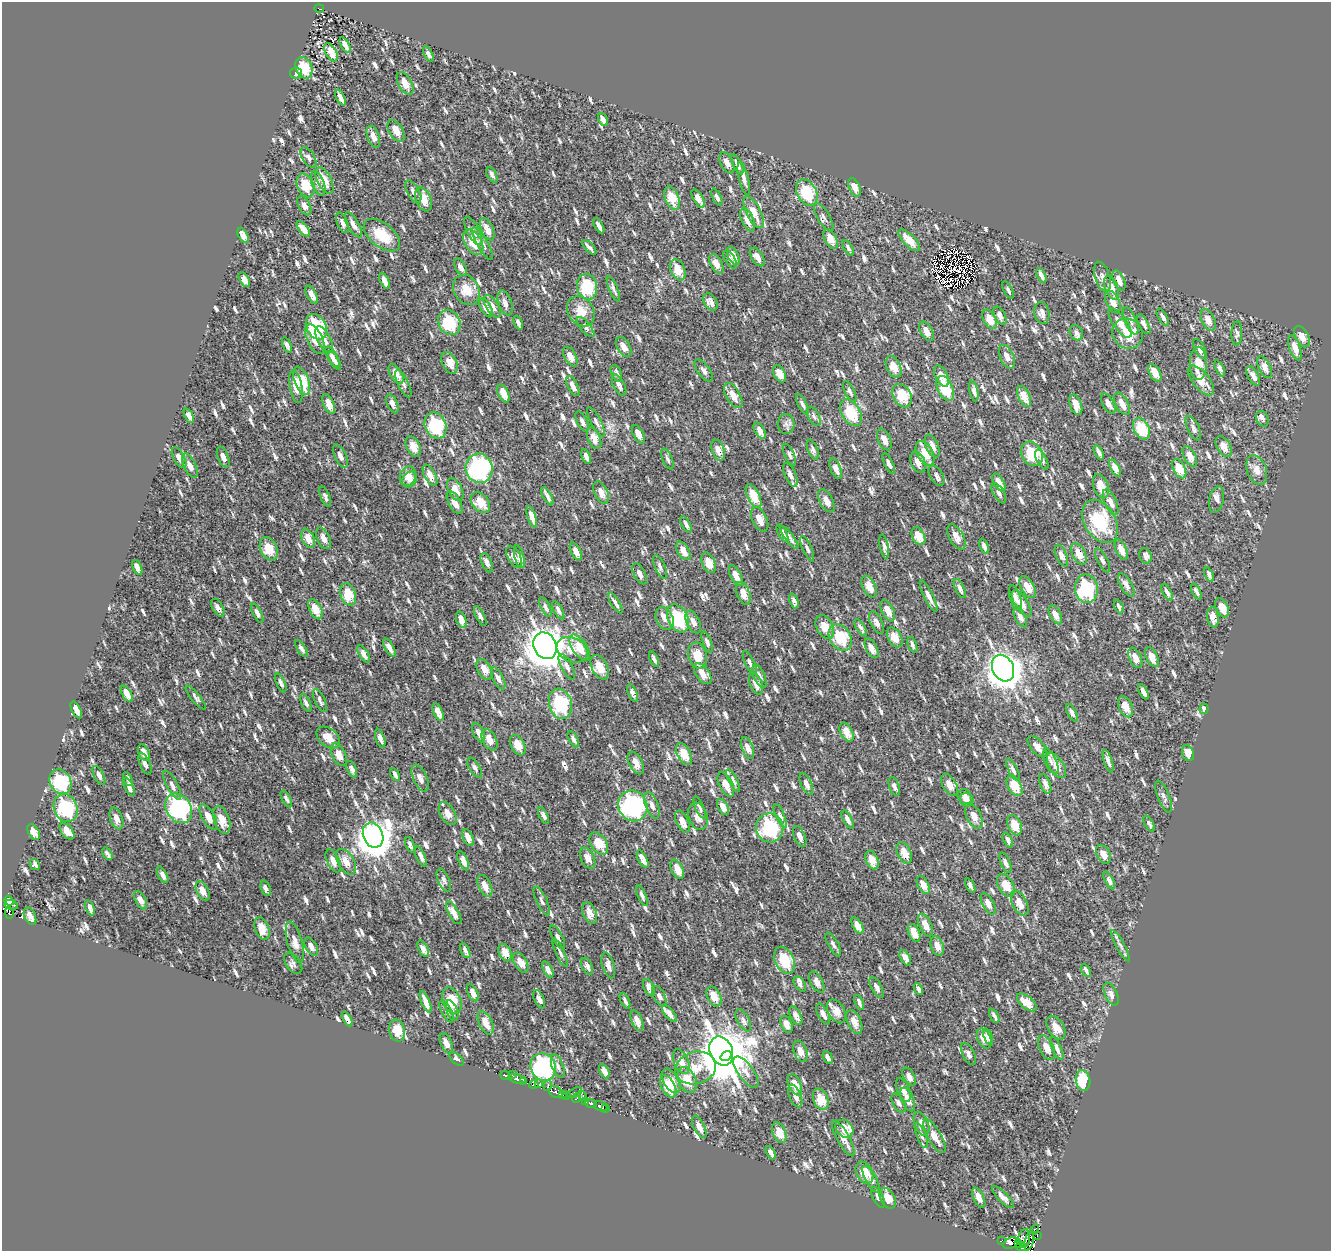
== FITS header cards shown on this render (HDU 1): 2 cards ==
NAXIS1  =                 1329
NAXIS2  =                 1249

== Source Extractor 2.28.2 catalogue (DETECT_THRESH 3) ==
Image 1329 x 1249 px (HDU 1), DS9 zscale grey, 1 PNG px = 1 image px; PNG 1333 x 1253 px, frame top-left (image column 1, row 1249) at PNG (2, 2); each listed source drawn as its Kron ellipse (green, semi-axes under 4 px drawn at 4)
Background 0.862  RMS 0.71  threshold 2.12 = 3 sigma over >= 5 px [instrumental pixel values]
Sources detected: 1013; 15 with non-positive FLUX_AUTO (blend fragments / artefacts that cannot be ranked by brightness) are neither listed nor drawn; of the other 998, the 500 brightest by FLUX_AUTO listed and drawn (498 fainter detections omitted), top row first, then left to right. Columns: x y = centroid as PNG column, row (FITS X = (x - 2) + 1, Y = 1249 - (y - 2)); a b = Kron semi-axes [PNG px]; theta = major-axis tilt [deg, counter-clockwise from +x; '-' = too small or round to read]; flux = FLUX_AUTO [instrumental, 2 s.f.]
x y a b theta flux
319 9 5 2 - 280
345 45 9 3 -59 210
331 52 10 5 -62 640
428 54 8 4 -61 180
304 68 11 8 -67 1300
296 73 6 6 - 160
405 83 12 6 -61 560
340 98 8 3 -65 310
603 120 7 4 -66 240
396 131 12 7 -58 590
373 137 11 6 -69 360
308 157 11 6 -58 210
727 163 11 6 -63 370
737 164 11 4 -64 270
492 175 8 4 -64 150
744 179 17 5 -76 240
324 181 14 7 -64 700
318 183 13 6 -70 230
306 185 12 8 -65 1100
855 187 10 5 -65 440
413 192 12 6 -60 220
807 193 14 10 -62 2000
717 197 9 4 -65 160
672 198 12 6 -68 940
423 199 12 7 -68 610
698 199 10 5 -60 390
304 206 10 6 -62 270
754 212 17 7 -63 660
824 217 16 6 -59 160
748 220 12 6 -66 530
343 223 11 5 -66 220
353 225 14 5 -60 310
599 226 8 3 -61 180
303 229 9 4 -51 360
487 229 12 6 -65 480
473 231 15 6 -63 220
243 235 8 4 -60 400
382 235 21 11 -39 1400
831 239 11 5 -63 510
909 240 14 6 -46 700
473 242 14 8 -59 960
483 244 18 5 -60 230
589 247 9 3 -47 140
848 248 9 4 -62 140
733 256 10 5 -62 350
757 257 10 5 -57 320
730 260 10 4 -60 160
716 264 10 6 -61 450
461 267 9 5 -64 250
678 270 11 7 -66 770
1041 275 8 4 -64 220
1102 277 15 7 -72 300
244 280 8 4 -59 320
1119 280 11 5 -66 340
385 281 9 4 -63 240
587 287 13 10 -79 1900
1112 288 12 6 -69 480
613 289 14 4 -67 150
466 290 16 12 -59 860
1008 290 10 4 -63 150
312 295 10 5 -62 320
710 302 9 6 -58 240
1113 302 12 6 -65 490
505 303 13 6 -71 270
492 306 13 6 -58 350
486 308 10 5 -62 320
581 311 16 12 -54 690
1042 313 11 7 -78 240
1000 316 10 5 -62 230
1163 317 10 4 -60 170
990 319 10 6 -60 620
1208 320 11 6 -64 440
1131 321 14 6 -67 180
449 322 13 10 -67 2100
518 323 7 3 -66 160
1120 323 17 6 -54 530
1144 324 11 4 -61 190
316 327 13 10 -63 2600
585 327 12 5 -50 170
926 331 10 6 -62 400
1076 333 8 6 -58 160
1237 333 12 5 88 140
1128 334 16 14 -40 1100
1302 337 11 6 -63 540
315 339 16 7 -65 590
324 340 14 6 -63 380
287 345 8 4 -68 170
624 347 11 6 -61 400
1295 348 13 5 -72 510
1200 349 11 5 -62 250
332 357 11 4 -60 170
570 357 11 5 -61 420
1007 357 12 7 -65 450
334 361 10 4 -57 210
450 363 11 7 -64 530
1198 363 16 8 -89 760
894 367 11 7 -64 670
1265 367 12 6 -65 390
1220 368 8 4 -64 150
704 370 13 6 -53 180
616 373 9 5 -66 150
1155 373 9 5 -61 500
396 374 11 6 -60 520
780 374 9 5 -63 580
942 376 11 6 -64 460
1253 376 10 5 -62 260
1201 380 18 8 -51 770
302 381 15 7 -69 1200
403 384 15 5 -64 210
619 385 12 5 -63 230
296 386 17 6 -80 590
573 386 11 5 -63 300
945 388 13 7 -65 1500
850 391 11 4 -64 150
974 391 10 4 -79 200
503 393 9 5 -64 520
733 395 14 7 -60 610
902 396 12 8 -62 1300
1024 396 11 5 -66 570
329 404 10 5 -66 440
392 404 10 5 -65 250
802 404 11 4 -63 160
1108 404 11 5 -60 270
1122 404 12 6 -62 400
1076 405 10 5 -70 560
851 413 15 9 -59 1600
189 416 8 4 -65 220
814 416 10 5 -62 140
1262 419 8 6 -63 140
582 422 11 5 -63 200
596 422 16 5 -62 180
786 424 10 8 -86 200
436 426 14 10 -66 2800
1193 428 13 5 -64 200
1141 429 11 7 -62 1500
760 431 9 5 -62 280
638 434 10 5 -62 340
594 438 11 6 -68 490
884 439 11 6 -65 400
932 446 12 6 -66 370
413 447 11 6 -64 530
1224 447 11 6 -60 450
813 449 10 5 -67 150
718 450 11 6 -70 370
1099 452 7 3 -62 210
925 453 13 8 -61 830
1032 454 13 10 -59 1700
789 455 12 4 -65 140
340 456 12 5 -64 280
1190 456 11 5 -62 460
223 457 11 5 -68 250
586 457 8 3 -67 230
179 458 11 5 -61 280
667 459 11 5 -67 150
1042 460 11 5 -62 190
918 462 11 7 -68 420
889 463 11 4 -65 190
190 466 13 6 -64 310
479 468 15 13 -74 6600
1115 468 9 4 -60 370
836 469 11 5 -69 280
1179 469 10 6 -63 850
1257 470 16 9 -69 410
430 475 11 5 -63 420
790 475 13 5 -67 270
408 476 9 8 - 490
936 476 11 6 -58 210
409 479 8 7 - 360
999 483 10 5 -60 460
1101 486 12 7 -71 620
455 490 12 6 -63 550
601 493 12 6 -64 470
999 493 11 5 -59 210
547 496 10 3 -62 210
753 496 13 6 -64 930
325 497 11 4 -67 180
1216 500 13 7 77 170
826 501 13 6 -62 420
455 502 12 6 -62 420
1111 502 14 6 -66 330
480 503 12 8 -52 800
532 517 11 4 -73 350
760 519 13 7 -64 460
1100 522 23 15 -59 2500
686 524 9 4 -62 170
783 533 9 4 -62 180
918 536 9 6 -63 860
789 537 14 4 -54 200
956 537 14 7 -62 500
308 538 10 6 -67 530
323 538 11 6 -65 320
884 546 12 4 -78 160
984 546 8 3 -69 180
269 549 12 8 -65 960
807 549 13 4 -67 150
1121 550 11 5 -66 470
576 551 9 5 -64 310
683 551 10 5 -60 390
1079 554 11 6 -62 600
1061 555 11 5 -66 280
1146 556 8 6 -75 150
514 557 12 6 -60 290
519 557 11 5 -75 220
1102 560 13 5 -63 180
487 563 10 5 -67 250
709 563 11 6 -67 630
137 567 8 4 -65 270
660 567 12 5 -66 190
640 574 11 5 -63 250
1209 574 8 3 -65 150
736 576 11 5 -63 340
1126 585 13 6 -60 290
869 587 11 6 -64 490
1028 587 12 6 -60 510
960 589 10 4 -64 190
1086 589 14 11 -83 2700
1196 591 9 4 -63 170
1167 592 9 4 -61 160
743 593 12 6 -68 440
348 594 11 7 -73 1100
929 596 17 4 -63 350
1015 598 13 5 -72 280
794 601 7 3 -70 160
615 603 12 3 -59 180
1022 603 15 6 -57 450
1119 606 7 3 -65 150
545 607 11 4 -64 180
218 608 10 5 -59 210
1222 608 10 6 -65 570
315 609 11 6 -65 750
558 610 10 4 -63 160
888 611 11 6 -64 480
257 613 10 4 -63 180
1055 615 10 5 -62 360
480 616 11 4 -62 190
1020 617 11 5 -64 230
1213 617 10 6 -83 340
678 618 15 10 -63 2600
665 619 12 8 -64 320
461 620 9 4 -70 330
693 622 12 6 -64 320
876 623 12 6 -66 300
825 627 12 8 -62 750
861 628 10 4 -57 160
840 637 14 10 -58 1800
895 637 10 6 -61 660
707 642 11 4 -70 170
912 645 8 4 -69 150
545 646 14 11 -65 85000
580 647 14 7 -57 910
389 648 10 4 -60 210
872 648 11 5 -62 390
301 649 9 4 -59 160
572 650 16 12 -26 650
364 654 9 4 -60 230
697 656 13 9 -76 820
1152 657 10 5 -64 530
1135 658 11 6 -66 430
654 659 8 3 -65 150
750 663 12 4 -64 170
567 667 14 5 -62 240
600 667 13 7 -64 800
1003 668 14 10 -66 64000
484 669 11 6 -61 440
703 673 12 6 -54 580
759 676 12 5 -65 230
498 678 12 5 -63 230
281 683 10 4 -66 150
756 684 11 6 -68 430
1143 692 8 4 -63 210
632 693 9 4 -67 180
127 694 9 4 -59 400
196 697 15 4 -51 140
320 701 12 5 -64 190
306 703 10 4 -65 180
560 704 15 11 -74 2900
1126 707 11 6 -64 580
1204 709 5 4 - 170
76 710 9 4 -63 310
438 712 9 4 -66 390
1072 713 10 4 -63 170
846 732 10 6 -64 530
479 733 10 5 -66 280
328 737 13 9 -38 680
380 738 10 4 -72 240
573 739 9 4 -60 170
489 740 11 6 -62 480
518 745 11 6 -64 690
1037 747 13 6 -49 360
748 748 11 5 -69 340
144 753 8 5 -65 430
1188 753 8 5 -73 490
684 754 12 6 -63 780
339 755 12 6 -66 500
1051 761 13 6 -67 210
1108 761 11 4 -72 210
636 763 12 6 -62 450
145 764 11 5 -66 200
1056 766 14 7 -57 480
475 768 11 5 -58 190
352 769 9 4 -66 190
1013 769 12 4 -63 160
395 774 7 3 -62 150
99 775 10 5 -63 170
420 778 14 7 -66 290
128 779 7 3 -67 140
733 780 12 4 -63 150
61 782 13 10 -59 2700
806 784 12 5 -66 240
1045 784 10 5 -69 270
172 785 16 5 -62 240
726 785 13 6 -64 540
949 785 12 6 -61 530
1014 786 11 6 -61 980
129 787 10 4 -66 200
894 787 10 5 -70 160
965 797 8 6 -47 310
1164 797 17 6 -68 240
286 799 9 4 -63 140
966 800 7 6 - 320
652 805 14 6 -69 290
633 806 16 14 -60 6900
723 807 9 5 -61 420
66 808 14 11 -65 3400
179 808 16 12 -56 5600
700 808 12 4 -64 140
448 814 13 7 -60 480
543 816 9 4 -64 180
698 816 14 9 -72 460
780 816 13 4 -65 140
974 816 13 7 -64 520
208 817 14 6 -61 510
116 818 11 6 -70 350
848 819 10 4 -63 270
222 820 14 7 -71 660
682 822 12 6 -63 450
1149 824 9 4 -61 140
1015 825 10 6 -67 740
770 828 14 13 - 3300
67 831 10 5 -53 500
34 832 8 5 -59 420
373 835 13 10 -67 80000
800 836 11 5 -68 280
468 838 9 5 -67 470
1008 840 8 4 -65 140
599 843 12 8 -57 840
410 845 8 3 -69 160
904 853 11 6 -65 580
107 854 7 3 -57 150
1104 854 10 6 -63 450
421 857 11 4 -66 240
588 858 11 6 -64 360
643 859 9 4 -62 330
872 860 10 6 -67 540
333 861 12 6 -65 360
463 861 10 4 -66 310
346 862 14 8 -59 530
1006 863 11 4 -68 190
35 864 6 5 - 160
677 869 10 5 -66 610
162 875 9 4 -61 200
444 880 12 5 -66 180
1109 881 10 4 -63 220
923 885 10 5 -62 440
1006 885 12 7 -62 770
485 886 12 6 -65 420
970 886 7 3 -64 140
266 888 8 4 -71 180
203 891 11 5 -65 440
642 896 11 4 -67 170
141 900 10 5 -64 300
9 901 5 4 - 1200
542 901 15 5 -65 160
1020 903 13 7 -63 520
988 904 12 5 -61 350
11 905 7 5 -13 1600
90 908 8 3 -67 190
9 913 6 3 -89 280
454 913 13 5 -60 450
590 913 11 6 -68 450
30 916 9 5 -66 320
925 925 12 6 -64 440
857 926 9 4 -61 390
262 929 12 7 -70 700
914 933 9 5 -66 520
558 937 13 5 -63 180
295 942 21 7 -74 440
833 944 13 5 -60 180
937 946 10 6 -69 370
1120 946 18 4 -62 180
311 947 10 5 -61 270
423 949 9 4 -63 290
465 950 8 4 -64 160
505 952 9 6 -64 500
560 952 16 4 -65 170
905 958 8 4 -62 340
785 960 14 9 -63 1500
521 962 11 6 -60 540
293 963 12 7 -54 170
608 965 13 6 -73 240
587 966 9 5 -65 180
548 970 8 4 -64 230
1086 970 7 3 -63 150
817 982 11 6 -62 380
800 984 8 5 -57 140
877 987 11 5 -62 200
649 988 9 5 -63 340
918 989 6 3 -64 140
473 993 9 5 -64 310
1111 994 12 6 -65 280
659 996 11 6 -63 210
714 997 11 6 -62 700
539 999 10 4 -66 260
452 1001 14 9 -68 1300
625 1001 8 3 -64 140
426 1002 11 4 -67 410
859 1002 8 3 -68 160
1027 1002 12 6 -40 560
446 1011 12 5 -63 170
452 1011 11 5 -70 170
836 1011 13 8 -61 560
669 1014 10 4 -50 270
823 1014 11 5 -64 230
796 1016 10 5 -64 290
994 1016 8 3 -62 150
347 1019 8 4 -62 270
743 1020 12 6 -61 220
637 1021 11 5 -68 350
854 1022 12 6 -65 500
486 1023 13 6 -65 540
786 1024 9 5 -66 370
1056 1028 13 8 -59 520
397 1031 11 7 -76 790
988 1036 8 4 -68 230
984 1039 10 6 -63 500
446 1043 11 5 -66 350
1046 1048 13 7 -65 480
1057 1048 12 4 -66 220
721 1051 15 11 -66 190000
800 1051 11 6 -69 400
968 1054 12 6 -63 190
726 1056 6 4 37 19000
828 1058 7 3 -64 170
457 1059 8 4 -41 160
681 1062 13 7 -65 420
558 1066 12 5 -70 170
543 1067 14 12 -65 6600
696 1068 20 16 15 910
604 1071 8 4 -63 330
746 1072 18 7 -54 320
513 1074 3 2 - 160
505 1075 5 3 - 530
909 1077 10 5 -60 270
517 1079 9 4 -12 3100
687 1080 13 9 -68 930
671 1081 13 7 -59 570
1083 1081 10 7 -78 1900
524 1082 3 3 - 1400
538 1083 4 3 - 2000
534 1085 4 3 - 970
795 1085 11 6 -65 630
548 1086 5 2 - 590
668 1086 12 7 -62 1000
903 1090 13 6 -68 270
556 1092 7 5 -32 1000
575 1093 8 3 29 320
562 1095 4 3 - 300
567 1096 4 3 - 620
582 1096 5 4 - 180
795 1096 12 6 -68 260
576 1098 5 3 - 620
821 1099 11 7 -67 910
908 1099 12 6 -66 470
586 1102 4 3 - 1200
899 1103 10 5 -60 150
591 1104 6 4 -21 2600
601 1106 7 5 -24 2700
606 1109 3 2 - 710
922 1124 12 6 -68 400
699 1127 12 5 -63 360
844 1129 10 8 -46 660
779 1133 11 6 -67 650
921 1135 13 4 -69 170
934 1136 19 6 -60 540
843 1138 20 6 -61 410
771 1153 7 3 -64 200
864 1173 12 8 -63 830
871 1179 15 5 -61 210
878 1197 11 5 -64 210
1003 1197 14 5 -46 280
888 1198 11 7 -63 630
979 1198 11 5 -64 350
1035 1229 5 3 - 2100
1037 1235 2 2 - 380
1024 1238 9 6 84 1600
1001 1241 4 2 - 370
1029 1241 10 4 77 1700
1011 1243 8 5 27 11000
1019 1243 4 3 - 550
1021 1247 5 4 - 2500
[498 fainter detections neither listed nor drawn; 15 non-positive-flux detections neither listed nor drawn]